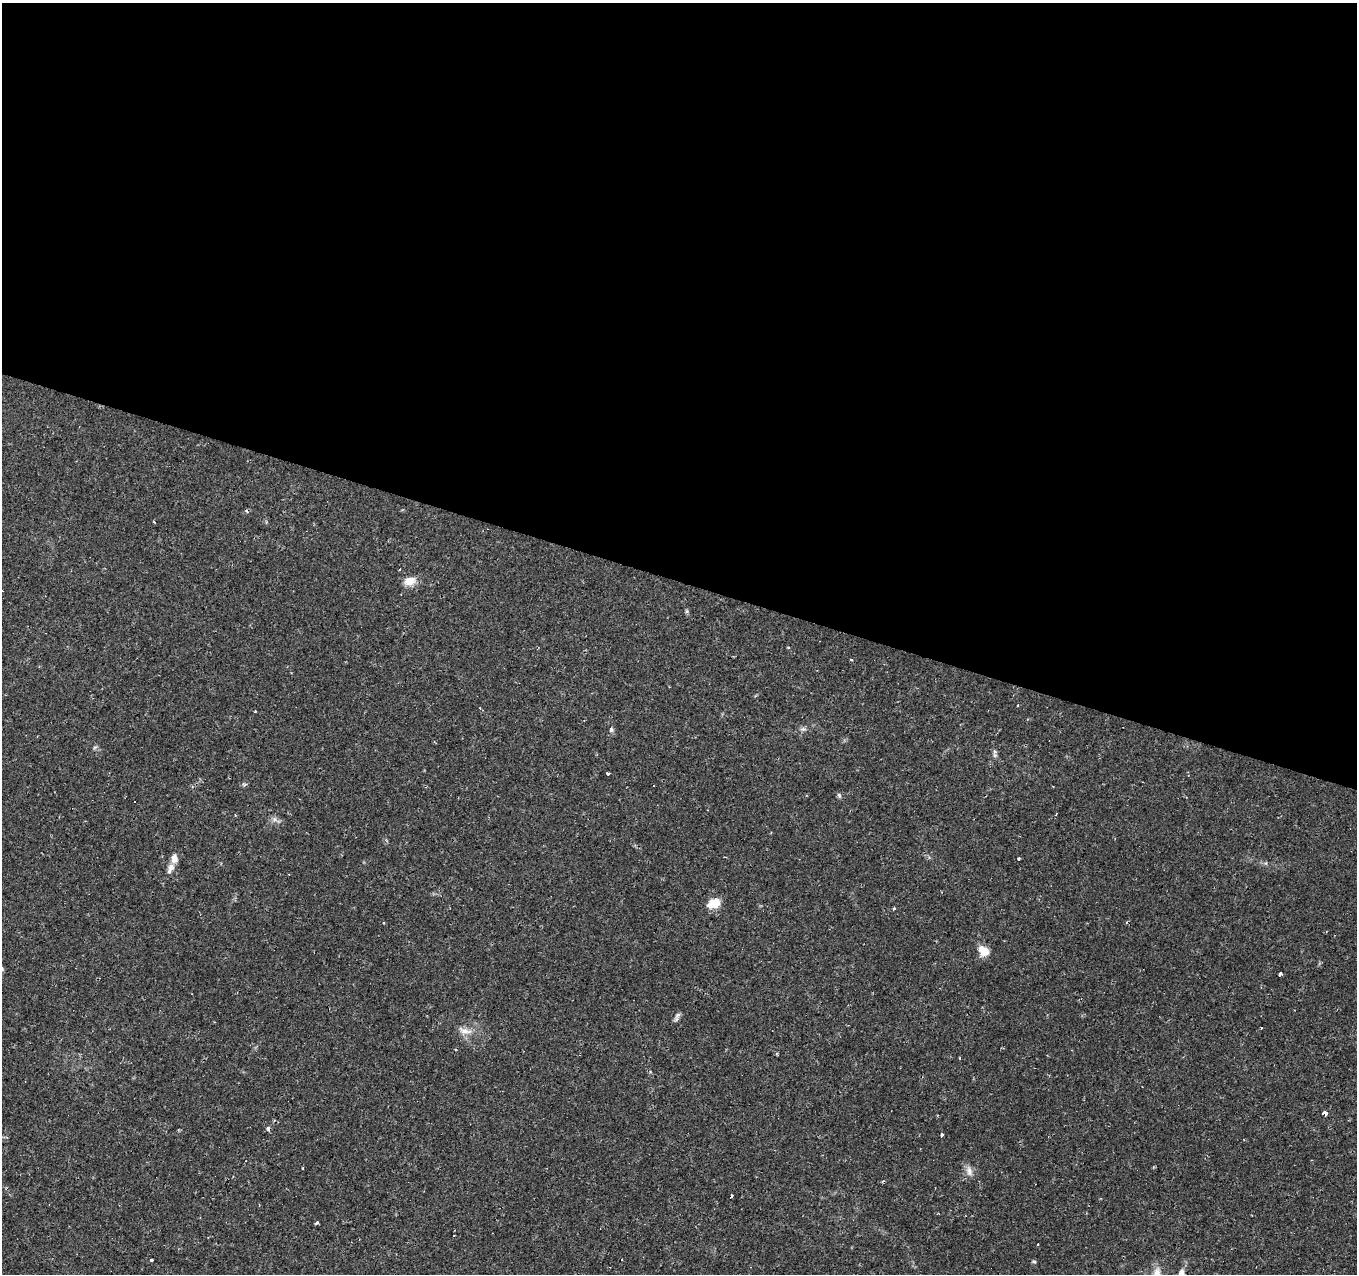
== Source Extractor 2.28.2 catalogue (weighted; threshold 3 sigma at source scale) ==
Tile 3 of 4 x 4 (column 3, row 1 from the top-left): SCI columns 2710-4064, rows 4027-5298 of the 5423 x 5573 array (HDU 1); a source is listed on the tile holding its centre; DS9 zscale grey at full resolution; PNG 1359 x 1276 px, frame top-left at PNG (2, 3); no overlay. Shown black and unused: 46% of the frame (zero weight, under 2 of 3 exposures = <1% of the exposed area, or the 3 px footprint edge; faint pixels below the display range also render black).
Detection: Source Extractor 2.28.2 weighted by HDU 2 'WHT'; one run over the whole footprint, this tile lists its part. Background 0.0479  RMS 0.0037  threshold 0.0166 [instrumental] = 3 sigma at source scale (4.5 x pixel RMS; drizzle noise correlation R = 1.50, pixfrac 1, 0.0396/0.0396 arcsec/px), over >= 5 px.
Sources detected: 47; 13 cosmic-ray / hot-pixel residue — not listed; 1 inside a brighter listed object's ellipse — not listed separately; the other 33 listed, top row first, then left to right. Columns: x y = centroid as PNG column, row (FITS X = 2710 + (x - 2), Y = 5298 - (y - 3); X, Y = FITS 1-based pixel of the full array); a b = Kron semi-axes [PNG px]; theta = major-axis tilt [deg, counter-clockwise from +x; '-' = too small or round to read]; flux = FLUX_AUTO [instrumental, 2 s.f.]
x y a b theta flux
154 522 3 2 - 0.34
410 581 16 11 12 3.9
2 591 3 2 - 0.41
687 611 6 4 -89 0.55
788 647 3 3 - 0.47
255 711 3 2 - 0.34
803 729 8 6 0 0.99
611 730 6 5 - 0.7
95 747 7 4 43 0.6
995 755 6 4 45 0.7
607 773 3 3 - 1.8
839 795 7 5 -72 0.74
1056 814 3 2 - 0.31
275 819 8 6 -1 1.4
174 858 11 8 90 2.4
1018 858 3 3 - 0.58
1266 863 6 4 71 0.46
169 871 8 5 88 0.89
714 903 16 11 26 5.2
894 908 3 3 - 0.65
983 950 15 10 -41 4.8
1280 974 4 3 - 1.7
678 1015 9 6 44 1.2
465 1031 19 9 -12 3.5
455 1049 3 2 - 0.28
1325 1113 3 3 - 22
942 1135 3 3 - 1.4
969 1171 16 8 -76 2.3
883 1181 5 3 - 0.41
316 1223 3 3 - 2.1
151 1260 3 3 - 0.69
1034 1261 6 4 -2 0.47
1181 1273 9 6 65 2
Isophote crosses this tile's border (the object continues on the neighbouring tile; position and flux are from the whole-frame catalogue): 2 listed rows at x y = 2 591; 1181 1273